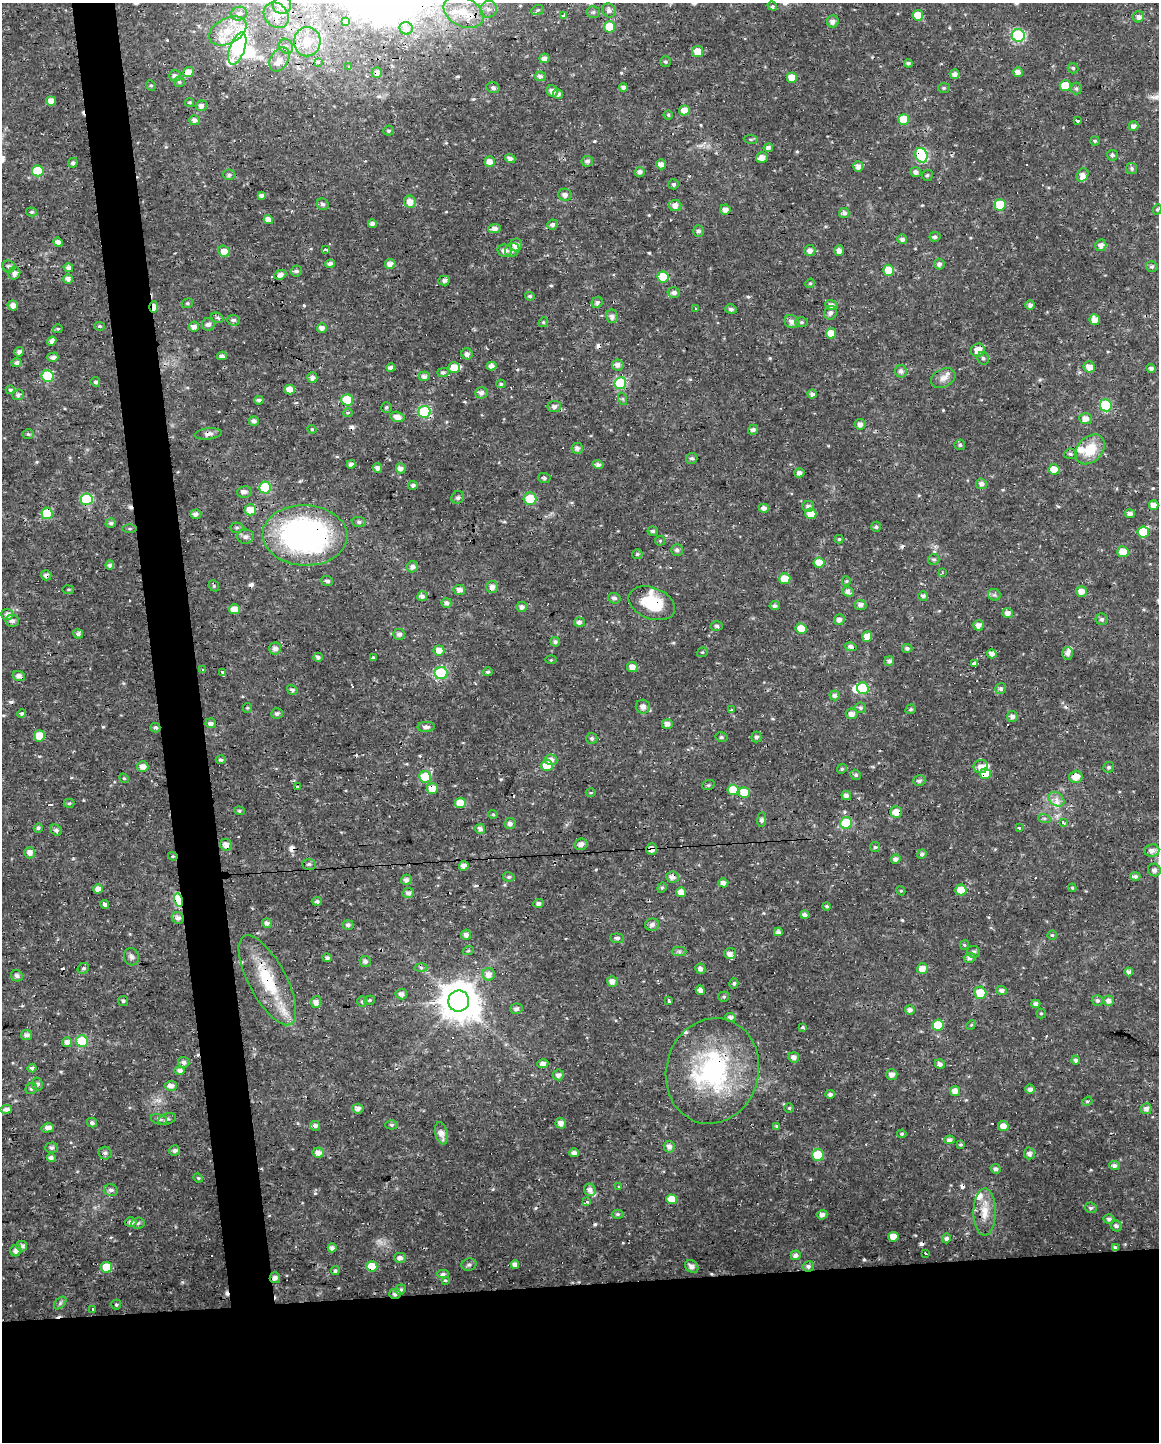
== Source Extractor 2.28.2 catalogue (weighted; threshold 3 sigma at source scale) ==
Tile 11 of 4 x 3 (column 3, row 3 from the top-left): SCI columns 2313-3469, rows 9-1448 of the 4625 x 4381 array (HDU 1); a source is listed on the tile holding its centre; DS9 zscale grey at full resolution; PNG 1161 x 1444 px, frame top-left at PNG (2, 3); each listed source drawn as its Kron ellipse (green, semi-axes under 4 px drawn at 4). Shown black and unused: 15% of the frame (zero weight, under 3 of 4 exposures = <1% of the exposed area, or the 3 px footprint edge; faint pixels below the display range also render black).
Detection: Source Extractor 2.28.2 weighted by HDU 2 'WHT'; one run over the whole footprint, this tile lists its part. Background 0.0225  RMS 0.0028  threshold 0.0126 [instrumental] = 3 sigma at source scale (4.5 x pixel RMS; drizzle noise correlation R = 1.50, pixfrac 1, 0.0396/0.0396 arcsec/px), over >= 5 px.
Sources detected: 583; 1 too faint to see at this stretch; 3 inside a brighter object's white glare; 37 cosmic-ray / hot-pixel residue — neither listed nor drawn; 17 inside a brighter listed object's ellipse — not listed separately; of the other 525, all 500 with FLUX_AUTO >= 0.298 (the completeness limit of this list) listed and drawn (25 fainter detections not listed), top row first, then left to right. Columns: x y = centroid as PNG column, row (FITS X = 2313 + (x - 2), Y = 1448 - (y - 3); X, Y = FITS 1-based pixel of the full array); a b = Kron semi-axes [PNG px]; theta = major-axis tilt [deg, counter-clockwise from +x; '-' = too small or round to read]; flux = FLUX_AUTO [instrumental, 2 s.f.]
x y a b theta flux
282 5 9 8 - 3.8
772 6 5 4 - 0.49
488 9 9 8 - 1.5
537 10 6 4 21 0.43
609 10 7 6 - 1.1
463 12 21 14 -27 6.5
593 12 6 5 - 0.64
239 14 8 6 16 1.1
276 15 14 11 -47 3
564 15 4 3 - 5
918 15 5 5 - 4.5
1138 17 5 5 - 1.2
833 21 6 6 - 1.2
346 22 4 3 - 0.77
609 27 6 5 - 6.3
406 28 6 6 - 1
228 31 20 12 28 6
1018 35 6 6 - 34
307 42 14 13 - 4.3
286 46 8 6 -55 0.9
237 49 17 7 70 37
698 52 5 5 - 4.5
544 58 5 5 - 1.1
279 59 13 8 58 2.1
319 62 3 3 - 3.4
665 62 5 5 - 0.45
908 63 4 4 - 0.58
349 67 3 3 - 0.46
1073 68 5 5 - 0.46
189 72 5 5 - 3.1
377 72 5 5 - 1.3
1018 72 5 5 - 1.7
955 74 5 5 - 1.2
175 76 6 5 - 1.1
540 76 6 5 - 1
792 78 5 5 - 4.4
179 82 5 5 - 0.46
151 85 5 4 - 0.41
1065 86 5 5 - 6.7
623 87 4 4 - 0.72
493 88 6 5 - 0.77
944 88 6 5 - 0.47
1076 88 6 6 - 0.54
552 91 6 5 - 1.6
558 94 5 4 - 1.2
51 101 5 4 - 2.5
189 102 4 4 - 0.41
201 106 6 5 - 1.5
684 110 5 5 - 2.8
668 115 4 4 - 0.44
904 119 5 5 - 6.5
195 120 5 5 - 1.2
1077 121 3 3 - 4
1133 126 5 5 - 1.4
389 131 5 5 - 0.54
751 139 7 3 -8 0.38
1095 141 4 4 - 0.43
768 148 5 4 - 1.1
921 155 7 6 - 27
1112 155 5 5 - 0.65
762 157 6 5 - 1.9
510 159 5 4 - 1
490 161 5 5 - 1.8
587 161 6 5 - 0.82
73 163 5 4 - 0.64
661 164 5 5 - 1.5
858 166 5 5 - 1.6
1132 168 6 5 - 0.58
38 171 5 5 - 12
640 172 5 5 - 1.1
916 172 5 5 - 1.1
229 175 6 5 - 0.72
927 175 5 5 - 0.52
1083 175 7 5 59 1.6
674 184 5 5 - 0.57
261 195 4 4 - 1.1
565 195 7 6 - 1.2
410 202 6 6 - 2.3
323 204 6 5 - 0.83
675 205 6 5 - 1.6
1000 205 6 5 - 12
725 209 5 5 - 1.4
1157 209 5 4 - 0.42
32 212 5 4 - 0.43
844 213 5 5 - 1.1
268 219 5 4 - 2.2
372 224 4 4 - 1
552 224 5 5 - 0.82
494 229 6 4 5 1.4
698 231 6 5 - 0.73
935 237 5 4 - 0.74
902 239 5 4 - 1
58 242 5 4 - 1.5
516 245 6 6 - 2.3
1101 245 6 5 - 1.4
326 250 4 3 - 10
512 250 7 6 - 1.1
810 250 5 5 - 1.2
839 250 5 5 - 1.5
224 251 6 5 - 3.5
504 251 7 6 - 1.9
330 264 5 4 - 1
390 264 5 5 - 1.8
939 264 5 5 - 0.88
9 266 6 6 - 0.86
1152 266 6 5 - 0.71
68 268 5 4 - 1
889 270 5 5 - 5.7
297 271 5 5 - 0.66
14 273 6 6 - 1.4
280 275 6 4 25 1.6
663 277 5 5 - 10
68 279 5 4 - 1.6
444 280 6 5 - 0.86
810 283 5 4 - 0.37
674 292 6 5 - 1.1
530 296 5 4 - 0.54
597 302 6 5 - 0.81
187 303 6 4 20 0.42
13 305 5 5 - 1.5
831 305 6 5 - 1.1
1030 305 5 4 - 1.1
154 307 5 3 - 3.6
695 309 3 3 - 0.85
731 309 6 4 -15 0.73
830 313 7 6 - 1.1
612 316 7 6 - 1.2
217 318 6 4 -29 0.53
233 320 6 5 - 0.79
1095 320 5 5 - 2.6
792 321 7 6 - 1.7
543 322 5 4 - 0.38
801 322 6 4 0 0.47
208 324 6 6 - 1.2
100 326 5 4 - 0.4
194 327 5 4 - 1.5
322 328 5 5 - 1.5
58 329 5 4 - 0.37
831 333 5 5 - 4
52 341 5 4 - 1.4
978 350 7 6 - 3.4
19 352 5 4 - 0.94
467 354 6 5 - 1.1
222 356 5 4 - 1.1
53 357 5 4 - 1.1
983 358 6 6 - 0.64
17 363 5 4 - 1.1
618 365 6 5 - 1.3
492 366 5 4 - 1.5
454 367 6 5 - 3.7
1089 367 6 5 - 2.2
391 368 4 4 - 1.2
1151 368 4 4 - 0.99
901 371 6 6 - 1
443 372 5 4 - 0.63
47 376 6 6 - 19
424 376 5 4 - 1.1
312 378 5 5 - 1.1
943 378 13 9 26 1.9
95 382 5 4 - 0.6
620 383 6 6 - 20
501 384 5 4 - 0.41
10 390 4 4 - 0.44
290 390 5 5 - 3
481 393 6 5 - 1.2
812 394 4 4 - 1
18 395 5 5 - 0.83
623 399 6 4 -71 0.39
259 400 5 4 - 0.69
347 400 6 5 - 10
1106 405 6 6 - 19
554 406 7 6 - 0.96
386 407 5 5 - 0.48
424 412 6 6 - 24
348 413 5 4 - 0.33
397 417 7 5 -17 2.1
1085 419 6 5 - 2
254 421 5 5 - 1.1
860 424 5 5 - 1.2
312 429 4 4 - 0.34
753 430 5 5 - 0.99
28 434 6 5 - 0.5
208 434 13 5 6 1.2
960 445 5 5 - 0.55
577 448 5 5 - 1.1
1090 449 17 12 45 6.8
1070 454 6 5 - 0.6
692 458 6 5 - 0.61
351 464 4 4 - 1.3
598 464 5 4 - 0.96
377 468 4 4 - 1.2
401 468 5 5 - 1.3
1054 469 5 5 - 5
799 473 5 4 - 1.3
544 478 6 5 - 0.51
981 484 5 5 - 1.1
413 485 5 4 - 0.65
265 488 6 6 - 16
244 492 7 5 12 1.3
458 497 7 6 - 0.72
87 499 6 6 - 24
530 499 6 6 - 7.6
1154 505 4 4 - 2.1
808 506 6 5 - 1.2
764 508 5 4 - 1.2
250 510 6 5 - 4.4
47 513 5 5 - 9.7
196 514 6 4 3 1.1
811 514 5 5 - 3.2
1130 514 5 4 - 1.1
359 522 7 5 -10 0.64
111 523 5 5 - 0.76
876 527 5 5 - 0.54
237 528 7 5 2 0.5
130 529 7 3 0 0.41
653 531 5 4 - 0.55
1143 532 5 5 - 7.4
305 535 42 30 -3 76
245 537 8 7 - 1.1
839 539 4 4 - 0.39
660 541 5 5 - 0.31
677 550 6 6 - 0.82
1123 552 5 5 - 4.5
637 554 5 5 - 0.49
934 559 6 5 - 0.53
819 563 5 5 - 4.8
110 565 5 4 - 0.89
412 567 6 5 - 1.4
942 573 4 3 - 0.3
46 575 5 5 - 1.2
785 579 5 5 - 5.9
327 581 6 5 - 0.68
846 581 5 4 - 0.32
214 586 6 4 -48 0.47
492 587 6 5 - 1.5
68 590 6 3 -8 0.31
459 590 6 5 - 1.5
848 591 6 4 -23 1.4
1081 591 5 5 - 2.2
994 595 6 6 - 0.58
422 596 5 5 - 1.1
923 596 5 5 - 0.94
614 598 6 5 - 0.75
446 603 5 5 - 1
652 603 24 15 -21 10
861 605 5 5 - 1.3
775 606 5 4 - 0.7
522 607 5 5 - 1.2
234 609 5 5 - 3.3
1008 613 5 5 - 1.6
7 614 6 5 - 1.3
1102 619 6 5 - 0.67
839 620 5 5 - 1.3
12 621 7 6 - 0.95
579 622 5 5 - 1.1
978 625 5 5 - 1.4
717 626 6 4 -3 0.54
801 629 5 5 - 4.6
78 634 5 4 - 1
399 634 5 5 - 1.1
867 637 5 5 - 2.7
555 642 5 5 - 0.73
851 647 6 4 -14 1.1
275 648 6 6 - 1.3
907 648 5 4 - 0.64
439 650 5 5 - 2.5
702 652 6 4 19 0.46
1068 653 6 5 - 1.2
992 654 5 4 - 1.8
318 657 4 4 - 0.83
373 658 4 3 - 1.5
551 660 5 3 - 0.31
889 661 5 4 - 1
975 664 4 3 - 6.3
632 667 5 5 - 1.9
202 670 3 3 - 0.63
223 672 3 3 - 5.4
488 672 5 4 - 0.55
441 673 6 6 - 17
19 676 6 5 - 1.6
863 688 6 5 - 14
1001 688 6 5 - 0.75
292 690 5 4 - 0.66
835 695 5 5 - 0.98
643 707 7 7 - 1.6
247 708 5 4 - 0.33
860 708 6 5 - 0.64
911 709 5 4 - 0.52
732 710 3 3 - 0.54
22 713 4 4 - 0.55
277 713 6 5 - 0.81
852 714 6 5 - 1.6
1012 717 5 5 - 1.1
211 723 5 5 - 1.1
667 724 5 5 - 1.6
426 727 8 5 5 1.1
155 728 5 4 - 0.73
39 736 5 5 - 5
721 737 6 4 -14 0.43
756 737 5 5 - 0.64
592 738 6 5 - 0.66
221 760 5 4 - 0.6
551 760 6 5 - 1.5
547 765 5 5 - 7.9
143 767 5 5 - 1.8
981 767 7 6 - 2
1109 767 6 5 - 0.58
842 769 5 4 - 0.41
985 774 5 5 - 6.5
856 775 5 5 - 0.69
425 777 6 5 - 12
1076 777 6 6 - 2.8
124 778 5 4 - 0.38
919 781 6 5 - 0.81
708 785 6 5 - 0.44
298 787 3 3 - 1.7
432 788 6 5 - 3.3
733 790 5 5 - 6.1
744 792 5 5 - 5.5
591 793 5 3 - 0.32
846 795 5 4 - 1.1
1057 799 8 6 -37 1.5
69 803 5 4 - 0.39
460 803 5 5 - 5.2
239 811 5 4 - 0.38
896 812 6 6 - 2.5
493 814 4 4 - 0.35
1044 818 6 4 -18 0.45
762 819 7 4 83 0.85
1063 822 3 3 - 1.7
846 823 6 5 - 10
510 824 5 5 - 1.1
38 828 5 4 - 0.69
1019 828 4 3 - 0.42
480 829 5 5 - 1.3
56 830 6 5 - 0.68
581 844 6 5 - 1.4
226 845 6 5 - 1.8
875 847 5 5 - 0.46
652 849 6 5 - 2
1152 851 7 6 - 1.3
29 853 5 5 - 1.5
922 854 5 4 - 0.74
173 856 5 4 - 0.33
896 859 5 4 - 1.3
309 864 7 5 0 0.68
464 866 5 4 - 1.7
1154 870 6 6 - 1.1
1135 876 5 4 - 0.93
509 877 6 4 -9 0.55
673 877 6 5 - 1.6
406 880 5 5 - 1.1
723 883 5 4 - 1.2
662 888 5 4 - 0.47
1072 888 4 4 - 0.34
98 889 4 4 - 2
961 890 5 5 - 4.1
901 891 5 4 - 0.3
681 892 5 5 - 2.5
408 893 6 5 - 1.1
178 900 6 4 -74 27
317 901 5 4 - 0.73
539 903 5 4 - 0.95
105 905 4 4 - 0.91
827 906 4 4 - 0.48
805 915 4 4 - 1
178 918 6 5 - 1.3
267 923 5 4 - 1.2
348 925 5 5 - 0.8
652 925 7 6 - 1.1
778 932 4 4 - 1
466 935 5 5 - 1.3
1052 935 4 4 - 0.46
617 938 7 5 -5 0.79
965 945 5 3 - 0.34
468 951 5 3 - 0.3
679 952 7 4 0 0.55
973 952 6 5 - 0.74
730 953 6 5 - 1.2
131 957 8 7 - 0.86
327 958 5 4 - 0.95
969 958 6 5 - 1.2
365 961 5 5 - 0.96
83 968 6 5 - 0.49
421 968 6 4 -2 0.48
700 969 5 5 - 1.1
922 969 5 5 - 3.1
1129 972 4 4 - 1.5
489 974 6 6 - 2.1
17 976 6 5 - 0.96
267 980 50 18 -62 16
612 981 5 5 - 1.6
734 983 5 4 - 0.51
700 990 5 4 - 1.2
1002 990 5 4 - 1.1
980 993 6 6 - 5.5
401 994 6 5 - 1.2
724 997 5 5 - 0.49
370 1000 5 4 - 0.43
1097 1000 5 5 - 0.66
123 1001 5 5 - 0.45
362 1001 5 5 - 0.43
459 1001 10 10 - 700
669 1001 3 3 - 0.7
1108 1001 5 5 - 1.4
316 1002 6 5 - 1.6
1036 1004 4 4 - 1
516 1009 6 5 - 0.97
910 1010 5 5 - 1.3
1041 1013 5 4 - 0.36
730 1018 5 4 - 1.1
938 1025 5 5 - 7.8
971 1025 5 4 - 0.31
803 1027 4 3 - 0.33
26 1035 5 5 - 1.2
82 1041 6 6 - 14
67 1042 5 5 - 1.3
794 1057 5 5 - 1.4
1076 1060 4 4 - 0.74
184 1062 6 5 - 0.98
543 1064 5 4 - 1.2
940 1064 5 5 - 1
32 1068 4 4 - 0.86
180 1070 5 4 - 1.2
712 1071 53 46 75 44
892 1074 5 5 - 1.4
558 1075 5 5 - 1.2
37 1084 6 5 - 0.84
171 1086 6 5 - 1.6
31 1089 6 5 - 0.57
1030 1089 5 4 - 1
955 1091 5 5 - 1.9
830 1094 5 4 - 0.92
1087 1101 5 4 - 0.41
789 1108 5 4 - 0.36
6 1109 6 4 8 1.1
358 1109 5 5 - 1.6
1146 1109 5 5 - 1.2
159 1119 8 5 -13 0.9
167 1119 9 5 20 0.71
92 1123 5 4 - 0.94
561 1123 5 5 - 1.8
391 1125 6 4 -1 0.49
315 1126 5 5 - 1.1
777 1126 4 3 - 0.68
1003 1126 5 5 - 2.5
48 1128 6 4 14 1.6
441 1133 11 6 -76 2.2
902 1134 4 4 - 0.48
949 1140 5 4 - 1
961 1144 4 4 - 0.37
669 1147 6 5 - 1.4
51 1148 6 5 - 0.83
175 1150 5 5 - 0.76
105 1153 6 6 - 0.99
318 1153 6 5 - 1.7
574 1153 4 4 - 1.3
1029 1153 6 5 - 1.1
818 1155 6 5 - 7
51 1158 4 4 - 1.2
1115 1166 5 4 - 1.1
996 1169 5 5 - 0.75
198 1178 5 4 - 0.3
618 1186 3 2 - 0.41
111 1190 7 6 - 0.92
590 1190 6 5 - 1.3
672 1199 5 4 - 5.2
587 1201 3 3 - 2.4
1091 1208 6 5 - 0.69
985 1212 23 11 90 4.7
618 1214 6 4 0 0.43
822 1215 5 4 - 1.3
1109 1219 5 5 - 0.84
130 1222 6 5 - 1.3
138 1223 6 5 - 0.6
1116 1226 6 5 - 0.76
893 1237 5 5 - 3.6
946 1238 5 4 - 0.84
22 1246 5 5 - 1.2
1115 1247 4 3 - 0.61
332 1248 4 4 - 1.2
16 1251 6 5 - 1.6
925 1254 3 2 - 0.47
796 1255 5 4 - 1.2
400 1258 5 5 - 1.2
515 1264 4 4 - 1.2
469 1265 7 6 - 0.79
372 1266 5 5 - 6.4
692 1266 7 5 -35 1.3
808 1266 6 5 - 0.76
106 1267 5 5 - 6.5
335 1271 4 4 - 0.58
443 1274 5 4 - 0.84
275 1278 5 5 - 1.3
445 1280 4 3 - 0.33
401 1289 5 5 - 0.57
395 1294 6 5 - 0.88
60 1303 7 4 46 0.59
116 1305 5 5 - 0.42
93 1310 3 3 - 1.2
Overlapping masked pixels (flux is a lower limit): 31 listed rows (the first 20) at x y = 463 12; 377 72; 684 110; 921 155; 154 307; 424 412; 208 434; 47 513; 1143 532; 305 535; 46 575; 652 603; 19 676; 547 765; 985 774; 1076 777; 432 788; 460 803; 896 812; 846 823
Isophote crosses this tile's border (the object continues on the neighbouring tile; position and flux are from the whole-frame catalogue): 1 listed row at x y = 282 5